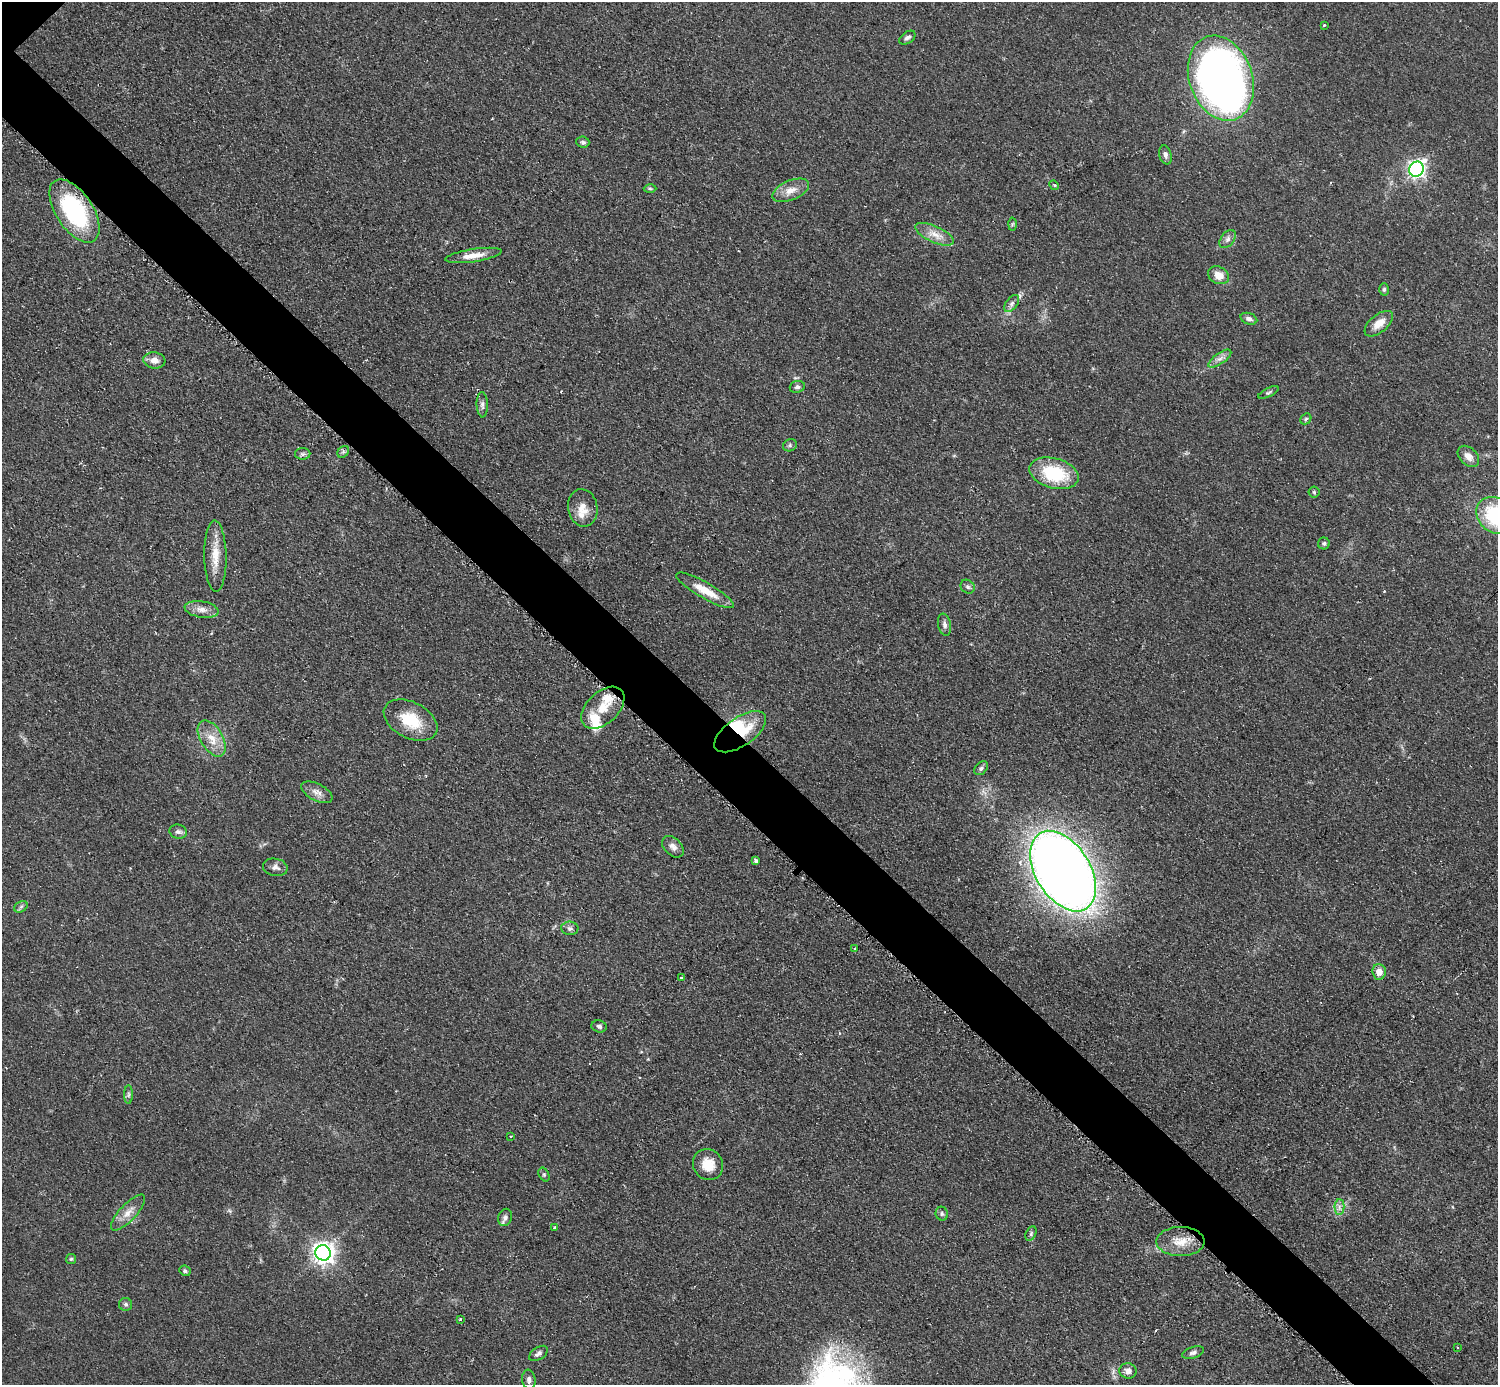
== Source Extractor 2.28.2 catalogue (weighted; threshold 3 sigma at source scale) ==
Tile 6 of 4 x 4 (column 2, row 2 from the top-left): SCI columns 1504-2999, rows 3073-4455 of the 5993 x 5993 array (HDU 1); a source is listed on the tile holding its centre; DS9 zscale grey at full resolution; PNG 1500 x 1387 px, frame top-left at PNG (2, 2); each listed source drawn as its Kron ellipse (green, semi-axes under 4 px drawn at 4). Shown black and unused: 5% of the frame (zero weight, under 2 of 3 exposures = <1% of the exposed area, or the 3 px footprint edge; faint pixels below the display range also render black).
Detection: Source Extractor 2.28.2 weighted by HDU 2 'WHT'; one run over the whole footprint, this tile lists its part. Background 0.0508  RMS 0.0077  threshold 0.0346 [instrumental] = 3 sigma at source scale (4.5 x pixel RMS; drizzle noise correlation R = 1.50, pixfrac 1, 0.05/0.05 arcsec/px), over >= 5 px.
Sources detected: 86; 2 inside a brighter object's white glare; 2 cosmic-ray / hot-pixel residue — neither listed nor drawn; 5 inside a brighter listed object's ellipse — not listed separately; the other 77 listed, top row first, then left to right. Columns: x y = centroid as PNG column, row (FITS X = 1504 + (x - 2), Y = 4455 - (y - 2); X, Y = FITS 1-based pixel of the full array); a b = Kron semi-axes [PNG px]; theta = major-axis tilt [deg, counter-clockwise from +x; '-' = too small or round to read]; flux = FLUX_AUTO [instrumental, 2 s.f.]
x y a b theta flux
1324 25 3 3 - 0.99
907 38 9 5 35 2.5
1221 78 44 31 -71 590
583 142 6 5 - 1.9
1165 155 10 6 -75 2.5
1416 169 8 7 - 260
1054 185 5 4 - 0.89
650 188 6 4 -1 1.2
791 190 19 9 23 9
74 211 36 18 -56 92
1012 224 6 4 88 1.1
934 234 21 8 -24 8.9
1228 239 10 6 52 3.5
473 255 28 6 9 9.2
1219 275 11 8 -28 8.6
1384 289 6 4 88 1.6
1012 303 10 5 53 2.7
1249 319 8 5 -19 2.9
1379 324 17 9 40 9.2
1220 359 13 5 35 3.9
154 360 11 8 -6 5.7
797 387 7 6 - 2
1269 392 11 4 26 1.6
482 405 12 5 -87 2.9
1306 419 6 5 - 1.2
790 445 7 6 - 1.6
343 452 6 5 - 1.7
303 454 7 6 - 1.6
1468 456 12 8 -43 5.9
1054 473 25 15 -15 45
1314 492 5 5 - 1.1
583 508 19 14 -79 9.9
1496 515 20 17 -40 57
1324 543 6 6 - 1.6
215 556 35 11 -89 15
968 587 7 6 - 1.9
705 590 33 8 -30 15
202 609 17 8 -9 6.3
945 625 11 6 -79 3.1
603 708 25 16 43 18
411 720 29 18 -27 26
740 732 30 14 34 37
212 738 20 11 -59 12
981 768 8 5 46 2.1
317 792 17 8 -27 5.4
178 832 9 7 -15 2.5
673 847 13 8 -45 4.3
756 861 4 3 - 1.7
275 867 12 8 -11 3.8
1063 871 44 27 -58 1200
21 907 7 5 30 1.6
570 928 8 6 -3 2.4
854 949 3 2 - 0.98
1379 972 8 7 - 6.3
681 978 3 3 - 2.3
599 1026 7 6 - 2.1
128 1095 9 4 90 1.7
510 1136 3 2 - 0.88
708 1165 16 14 -55 13
544 1174 7 5 -63 1.5
1339 1207 7 5 -89 2.7
128 1213 23 8 47 8.1
942 1214 7 6 - 1.6
505 1217 9 6 74 2.4
554 1227 3 3 - 2.2
1031 1234 8 5 64 1.4
1181 1242 24 14 0 15
323 1253 8 7 - 530
71 1259 5 5 - 1.2
185 1271 6 5 - 1.5
126 1304 6 6 - 1.8
460 1319 3 3 - 2.2
1458 1347 3 2 - 0.91
538 1353 10 6 34 2.8
1193 1353 11 5 17 2.5
1128 1371 8 7 - 4.1
529 1380 10 6 -82 3.3
Overlapping masked pixels (flux is a lower limit): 2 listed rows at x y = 74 211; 740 732
Isophote crosses this tile's border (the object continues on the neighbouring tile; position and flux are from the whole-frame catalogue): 1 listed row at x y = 1496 515